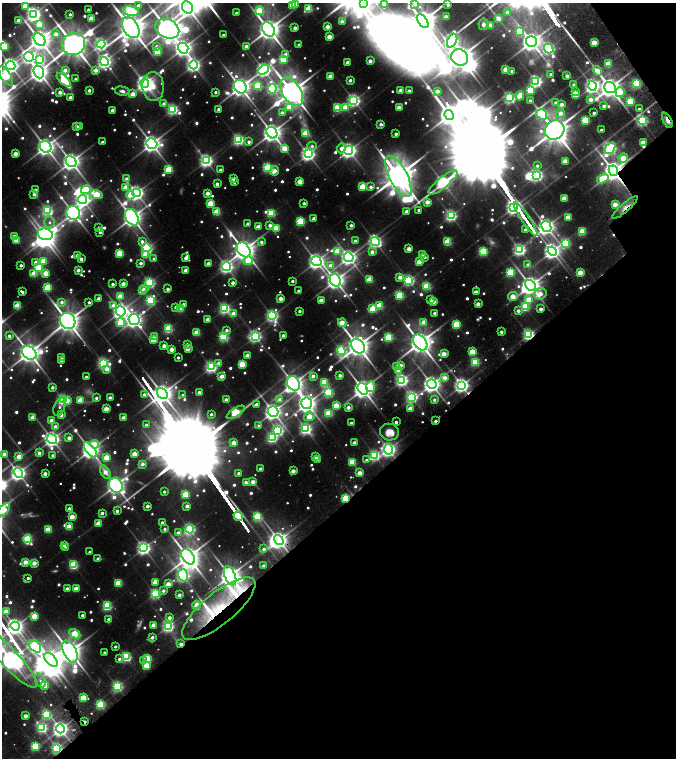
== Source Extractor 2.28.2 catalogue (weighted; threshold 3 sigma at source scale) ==
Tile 12 of 4 x 4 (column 4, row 3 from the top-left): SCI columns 4483-5830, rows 1717-3228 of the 6353 x 6353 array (HDU 1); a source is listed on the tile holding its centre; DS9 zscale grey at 2 x 2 block average (1 PNG px = mean of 2 x 2 image px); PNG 678 x 760 px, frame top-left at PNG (2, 3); each listed source drawn as its Kron ellipse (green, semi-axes under 4 px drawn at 4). Shown black and unused: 36% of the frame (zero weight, under 3 of 6 exposures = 10% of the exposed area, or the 3 px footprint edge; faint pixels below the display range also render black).
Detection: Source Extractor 2.28.2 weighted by HDU 2 'WHT'; one run over the whole footprint, this tile lists its part. Background 0.0859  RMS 0.01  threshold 0.0421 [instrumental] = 3 sigma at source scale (4.09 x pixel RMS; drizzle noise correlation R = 1.36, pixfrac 0.8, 0.05/0.05 arcsec/px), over >= 5 px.
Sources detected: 912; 49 too faint to see at this stretch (2 x 2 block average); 18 inside a brighter object's white glare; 6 cosmic-ray / hot-pixel residue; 5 long thin detections or spike segments (spike, bleed or trail) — neither listed nor drawn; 10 inside a brighter listed object's ellipse — not listed separately; of the other 824, all 500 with FLUX_AUTO >= 8.67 (the completeness limit of this list) listed and drawn (324 fainter detections not listed), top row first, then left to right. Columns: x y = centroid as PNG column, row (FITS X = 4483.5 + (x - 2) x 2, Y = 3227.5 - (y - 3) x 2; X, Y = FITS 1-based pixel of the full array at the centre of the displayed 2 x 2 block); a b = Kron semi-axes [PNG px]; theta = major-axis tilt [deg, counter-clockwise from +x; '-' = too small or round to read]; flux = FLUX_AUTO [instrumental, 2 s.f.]
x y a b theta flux
363 3 4 4 - 880
385 3 3 2 - 60
296 4 3 2 - 18
415 4 2 2 - 9.7
138 5 3 3 - 10
292 5 3 3 - 97
448 5 2 2 - 13
25 6 3 3 - 80
187 7 6 5 - 2000
309 9 3 3 - 150
88 10 2 2 - 10
131 11 8 5 -11 260
259 11 4 4 - 140
507 12 3 3 - 12
236 13 2 2 - 9
34 14 4 4 - 900
70 14 2 2 - 9.2
446 17 2 2 - 36
91 18 3 2 - 56
499 18 3 3 - 32
18 21 2 2 - 26
423 21 8 4 -54 4100
342 22 3 3 - 24
39 24 3 3 - 80
483 24 6 5 - 9.4
327 26 2 2 - 35
490 26 3 3 - 70
131 28 11 7 -58 4800
295 28 2 2 - 20
167 29 12 9 -27 3600
269 29 8 5 -53 3100
520 31 4 3 - 160
56 34 3 3 - 17
223 35 2 2 - 15
329 36 3 2 - 36
40 40 7 5 -52 2500
452 41 7 4 65 480
531 42 5 5 - 1900
594 42 3 2 - 56
73 44 12 11 - 4800
101 44 4 4 - 670
299 45 2 2 - 14
4 46 3 3 - 120
157 46 4 4 - 8.7
246 46 2 2 - 16
183 48 5 5 - 1500
549 49 5 4 - 570
157 51 3 3 - 160
285 54 3 3 - 16
29 57 5 4 - 680
460 57 9 8 - 3700
40 60 4 4 - 240
283 60 3 3 - 200
104 61 4 4 - 870
370 61 2 2 - 24
347 62 2 2 - 18
609 64 3 3 - 79
11 65 5 4 - 1100
193 65 4 4 - 800
65 70 3 2 - 24
96 70 3 2 - 20
264 70 6 4 41 840
506 70 3 3 - 64
512 71 2 2 - 11
597 71 5 3 - 41
39 72 7 5 -68 1900
551 74 2 2 - 13
6 76 11 5 -57 300
330 76 3 2 - 44
567 76 2 2 - 15
76 79 2 2 - 9.3
64 80 9 4 -44 99
350 80 2 2 - 15
536 81 4 3 - 550
144 83 5 4 - 1100
636 84 3 3 - 300
574 85 2 2 - 16
258 86 4 3 - 200
592 86 5 4 - 890
153 87 14 11 -86 67
240 87 7 6 - 2200
610 88 6 5 - 1900
272 89 4 4 - 330
89 90 2 2 - 19
530 90 3 3 - 170
122 91 7 4 -12 9.5
401 91 3 2 - 48
409 91 2 2 - 19
437 91 2 2 - 28
60 92 2 2 - 23
216 92 2 2 - 10
292 92 16 9 -60 5000
575 92 3 2 - 29
620 92 5 3 - 85
133 94 3 3 - 32
575 95 3 2 - 50
520 96 5 3 - 68
70 97 2 2 - 17
510 98 3 3 - 490
591 99 3 2 - 23
354 100 4 4 - 670
530 101 2 2 - 13
630 101 3 3 - 160
556 103 3 3 - 12
164 104 3 2 - 20
561 104 3 2 - 21
604 106 3 3 - 9.8
289 107 3 3 - 83
337 108 3 3 - 160
345 108 4 3 - 85
399 108 3 2 - 45
173 109 3 3 - 470
219 109 2 2 - 21
639 109 2 2 - 9.4
112 110 2 2 - 20
282 113 3 3 - 14
561 113 4 4 - 21
594 113 2 2 - 10
542 114 6 4 -34 280
449 115 5 4 - 2000
585 120 3 3 - 200
667 120 8 3 -63 18
642 121 3 3 - 450
381 124 2 2 - 14
76 126 2 2 - 19
79 127 2 2 - 8.9
554 130 10 9 - 4600
601 130 2 2 - 11
272 133 6 5 - 2000
306 133 3 3 - 81
396 134 2 2 - 14
239 140 3 3 - 480
102 142 2 2 - 8.8
249 142 3 2 - 12
643 142 3 2 - 40
152 144 6 5 - 1600
312 146 4 4 - 8.8
46 147 6 5 - 1700
341 148 5 3 - 20
610 148 7 4 54 550
285 149 4 3 - 73
349 150 5 4 - 1200
15 154 2 2 - 42
308 154 4 4 - 870
624 158 4 3 - 75
71 161 6 5 - 1700
206 161 4 4 - 770
565 161 3 2 - 49
537 166 3 3 - 8.8
268 168 3 3 - 290
169 169 3 3 - 150
220 170 2 2 - 14
274 171 5 3 - 30
613 171 5 4 - 2300
537 175 4 4 - 560
399 176 23 9 -63 7200
603 178 6 3 31 120
127 179 3 3 - 26
233 179 3 2 - 14
300 181 3 2 - 60
234 182 2 2 - 10
443 182 18 5 39 870
217 184 2 2 - 20
363 187 3 3 - 130
371 187 2 2 - 14
126 188 4 4 - 63
35 190 2 2 - 15
86 190 5 3 - 220
136 193 4 4 - 970
208 193 2 2 - 32
34 194 4 3 - 10
96 194 6 4 -17 140
130 195 4 3 - 55
564 198 3 3 - 69
83 200 4 4 - 900
427 202 3 2 - 36
304 203 2 2 - 14
211 204 3 3 - 120
615 204 3 2 - 42
514 207 3 3 - 950
625 207 16 4 41 19
47 210 4 4 - 400
419 210 2 2 - 10
217 212 3 3 - 120
407 212 3 2 - 27
73 213 7 6 - 1500
271 213 3 3 - 210
451 215 3 3 - 530
132 217 9 6 -60 2100
568 217 3 3 - 64
314 218 2 2 - 20
526 219 20 2 -56 2100
300 221 3 3 - 240
50 222 6 5 - 11
248 224 2 2 - 13
270 225 3 2 - 20
351 225 2 2 - 15
258 227 4 2 - 33
546 227 6 4 -61 1300
99 228 2 2 - 15
276 228 3 3 - 100
525 230 2 2 - 11
100 232 2 2 - 11
582 232 3 3 - 150
45 234 8 5 -14 1600
14 237 3 3 - 29
17 240 3 3 - 78
142 241 3 3 - 15
355 241 2 2 - 16
375 241 4 4 - 700
262 242 3 3 - 12
448 242 3 3 - 160
566 243 4 3 - 270
147 248 4 3 - 480
409 249 3 2 - 41
244 250 8 6 -51 2800
520 250 4 4 - 630
338 251 3 3 - 110
552 251 5 4 - 1300
372 252 3 2 - 21
483 252 3 3 - 250
120 253 3 3 - 120
422 254 3 2 - 20
146 255 3 3 - 100
77 256 2 2 - 27
349 257 5 4 - 1100
425 257 2 2 - 9.5
186 258 3 2 - 19
81 259 2 2 - 17
154 259 3 2 - 12
43 261 3 3 - 81
248 261 5 3 - 58
316 261 5 4 - 1200
36 262 4 3 - 13
419 262 3 2 - 50
141 263 2 2 - 17
208 264 2 2 - 29
21 265 2 2 - 14
330 265 4 3 - 19
528 265 3 3 - 9.9
227 267 5 4 - 730
38 268 3 3 - 230
78 270 2 2 - 25
186 270 2 2 - 34
510 272 3 3 - 190
580 272 3 2 - 61
46 273 3 3 - 68
34 274 3 3 - 87
400 277 3 2 - 32
335 280 6 5 - 1700
370 280 3 3 - 97
409 280 3 3 - 470
293 281 2 2 - 11
149 283 3 3 - 460
233 283 2 2 - 17
113 284 2 2 - 12
123 284 2 2 - 35
531 285 6 4 -52 2100
427 286 3 3 - 220
48 287 3 3 - 160
144 288 3 3 - 15
168 289 2 2 - 13
142 291 3 3 - 27
299 291 2 2 - 13
22 292 4 2 - 11
476 292 3 2 - 32
540 294 6 5 - 38
400 295 3 3 - 170
120 296 3 3 - 50
513 296 5 3 - 52
99 299 3 2 - 18
281 299 2 2 - 33
529 299 3 3 - 51
150 300 4 3 - 320
321 300 2 2 - 33
431 300 2 2 - 9
434 301 3 2 - 47
62 302 4 3 - 13
89 302 3 2 - 8.7
183 304 2 2 - 9
478 304 2 2 - 29
113 305 4 3 - 28
17 306 3 3 - 110
380 306 3 3 - 130
176 307 2 2 - 12
525 307 3 3 - 250
225 308 3 3 - 470
180 309 3 3 - 110
373 309 3 3 - 150
541 309 2 2 - 18
121 311 5 5 - 1200
300 311 2 2 - 12
518 311 3 3 - 13
435 313 2 2 - 14
234 314 3 3 - 56
272 316 4 4 - 570
134 319 5 5 - 1300
208 319 2 2 - 26
68 321 8 7 - 3100
424 322 3 3 - 43
121 323 4 4 - 130
342 323 4 3 - 56
457 324 3 3 - 170
168 329 3 3 - 230
227 330 3 2 - 13
501 332 2 2 - 15
197 333 3 3 - 86
283 335 2 2 - 14
529 335 3 3 - 570
9 336 2 2 - 14
255 336 4 4 - 630
155 337 3 2 - 35
224 337 3 3 - 330
389 337 3 3 - 220
153 340 3 3 - 54
420 342 9 6 -52 3300
187 344 2 2 - 16
164 346 2 2 - 25
358 346 8 6 -54 3000
172 349 2 2 - 38
188 349 3 2 - 22
341 351 4 4 - 330
472 352 3 3 - 78
29 353 8 6 -40 2500
444 354 3 2 - 46
247 356 3 2 - 35
62 357 2 2 - 13
178 357 2 2 - 11
62 361 2 2 - 16
475 362 3 3 - 260
103 363 4 3 - 500
219 363 4 3 - 13
242 364 3 3 - 110
401 365 2 2 - 18
396 366 3 2 - 12
211 367 3 3 - 570
107 369 3 3 - 28
398 371 2 2 - 23
340 375 2 2 - 19
222 376 3 2 - 33
313 376 2 2 - 21
86 377 2 2 - 11
445 378 3 3 - 26
402 380 4 3 - 680
293 383 7 6 - 1900
324 383 3 3 - 190
432 384 5 4 - 1500
462 385 4 4 - 1000
52 387 2 2 - 13
370 387 5 4 - 57
363 389 6 4 -57 2100
199 392 2 2 - 18
328 392 3 3 - 310
144 394 2 2 - 13
162 394 6 4 -52 2200
183 395 3 2 - 8.7
412 397 4 3 - 540
96 398 3 2 - 9.4
110 398 2 2 - 27
63 400 3 3 - 480
67 400 3 2 - 32
81 400 3 3 - 77
226 400 2 2 - 22
280 400 3 3 - 27
434 400 2 2 - 11
307 403 6 5 - 1700
256 404 4 2 - 16
336 406 3 3 - 80
59 407 9 5 68 10
348 407 2 2 - 24
106 409 3 2 - 57
410 409 3 2 - 41
236 412 10 3 32 320
273 412 5 5 - 1400
329 413 3 3 - 190
211 414 2 2 - 9.3
61 415 2 2 - 32
33 417 2 2 - 40
309 417 5 3 - 60
124 418 2 2 - 42
51 420 2 2 - 23
435 421 3 2 - 15
396 422 2 2 - 11
351 423 2 2 - 12
146 425 2 2 - 12
55 426 3 3 - 12
259 426 3 2 - 14
306 429 4 4 - 560
278 430 4 4 - 490
389 432 9 8 - 34
69 438 2 2 - 19
272 438 3 3 - 380
52 439 5 4 - 1200
234 443 3 2 - 37
355 443 2 2 - 29
94 444 5 3 - 68
388 449 5 4 - 1100
90 450 9 4 -52 1700
39 453 2 2 - 18
4 454 2 2 - 30
135 454 3 2 - 60
52 455 2 2 - 8.8
375 455 4 3 - 370
19 456 3 2 - 41
107 457 3 3 - 75
316 457 3 2 - 51
318 459 2 2 - 19
367 460 3 3 - 11
352 462 3 3 - 110
143 464 2 2 - 21
261 469 2 2 - 20
293 471 2 2 - 37
105 472 7 3 -57 37
18 473 5 4 - 1100
238 473 3 2 - 9.7
360 473 3 3 - 39
45 474 2 2 - 27
246 482 2 2 - 25
253 482 3 2 - 32
116 485 8 6 -56 1900
164 492 2 2 - 9.4
185 495 3 3 - 140
345 498 3 3 - 130
147 506 2 2 - 20
187 506 2 2 - 24
69 508 2 2 - 13
4 510 8 4 48 110
117 511 2 2 - 11
102 513 2 2 - 18
238 516 5 2 - 680
72 517 3 2 - 63
257 517 3 3 - 250
162 522 2 2 - 8.7
99 523 3 2 - 57
69 527 3 3 - 94
165 529 2 2 - 9.7
190 529 4 3 - 470
48 530 3 3 - 92
179 533 3 2 - 25
28 539 4 3 - 250
279 540 5 4 - 1500
64 545 2 2 - 15
65 548 2 2 - 9
144 548 4 4 - 810
264 549 3 3 - 10
90 552 2 2 - 9.7
188 557 8 5 -53 3000
98 559 3 2 - 9.7
26 562 3 2 - 44
34 563 3 2 - 43
74 565 3 3 - 250
264 566 2 2 - 28
183 575 6 5 - 640
230 576 10 5 -66 2300
28 578 2 2 - 10
119 583 3 3 - 130
155 583 3 2 - 31
168 584 3 2 - 42
67 589 2 2 - 26
76 589 3 2 - 57
163 591 3 2 - 11
155 594 3 3 - 380
179 595 2 2 - 21
196 605 4 3 - 40
107 606 3 3 - 320
219 609 45 15 39 160
6 611 3 3 - 34
82 615 2 2 - 9.5
34 616 3 3 - 70
169 618 2 2 - 18
108 619 4 3 - 9.7
154 625 3 2 - 59
15 626 5 4 - 1200
168 626 3 3 - 560
75 634 6 4 -31 130
152 637 2 2 - 19
181 644 3 2 - 14
35 646 7 5 -46 380
115 647 2 2 - 9.6
70 652 12 6 -64 3100
104 652 2 2 - 10
126 657 4 3 - 360
9 659 39 9 -47 3200
119 659 3 2 - 9.2
147 659 3 3 - 180
51 660 8 5 -46 2200
144 661 3 3 - 12
147 665 3 3 - 85
40 680 7 4 -64 9.2
44 685 3 3 - 130
117 686 3 3 - 440
83 698 3 2 - 98
101 705 3 3 - 260
46 715 3 3 - 310
26 716 2 2 - 31
84 722 2 2 - 22
42 727 4 3 - 380
60 729 4 4 - 1100
35 746 3 3 - 230
57 748 3 3 - 460
Overlapping masked pixels (flux is a lower limit): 15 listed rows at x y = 667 120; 624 158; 613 171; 625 207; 529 335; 462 385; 435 421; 345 498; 279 540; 230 576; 219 609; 181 644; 84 722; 60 729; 57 748
Isophote crosses this tile's border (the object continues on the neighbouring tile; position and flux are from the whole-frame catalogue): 13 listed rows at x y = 363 3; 385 3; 296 4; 292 5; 25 6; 187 7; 131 11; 131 28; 167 29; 4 46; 6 76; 4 510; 9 659